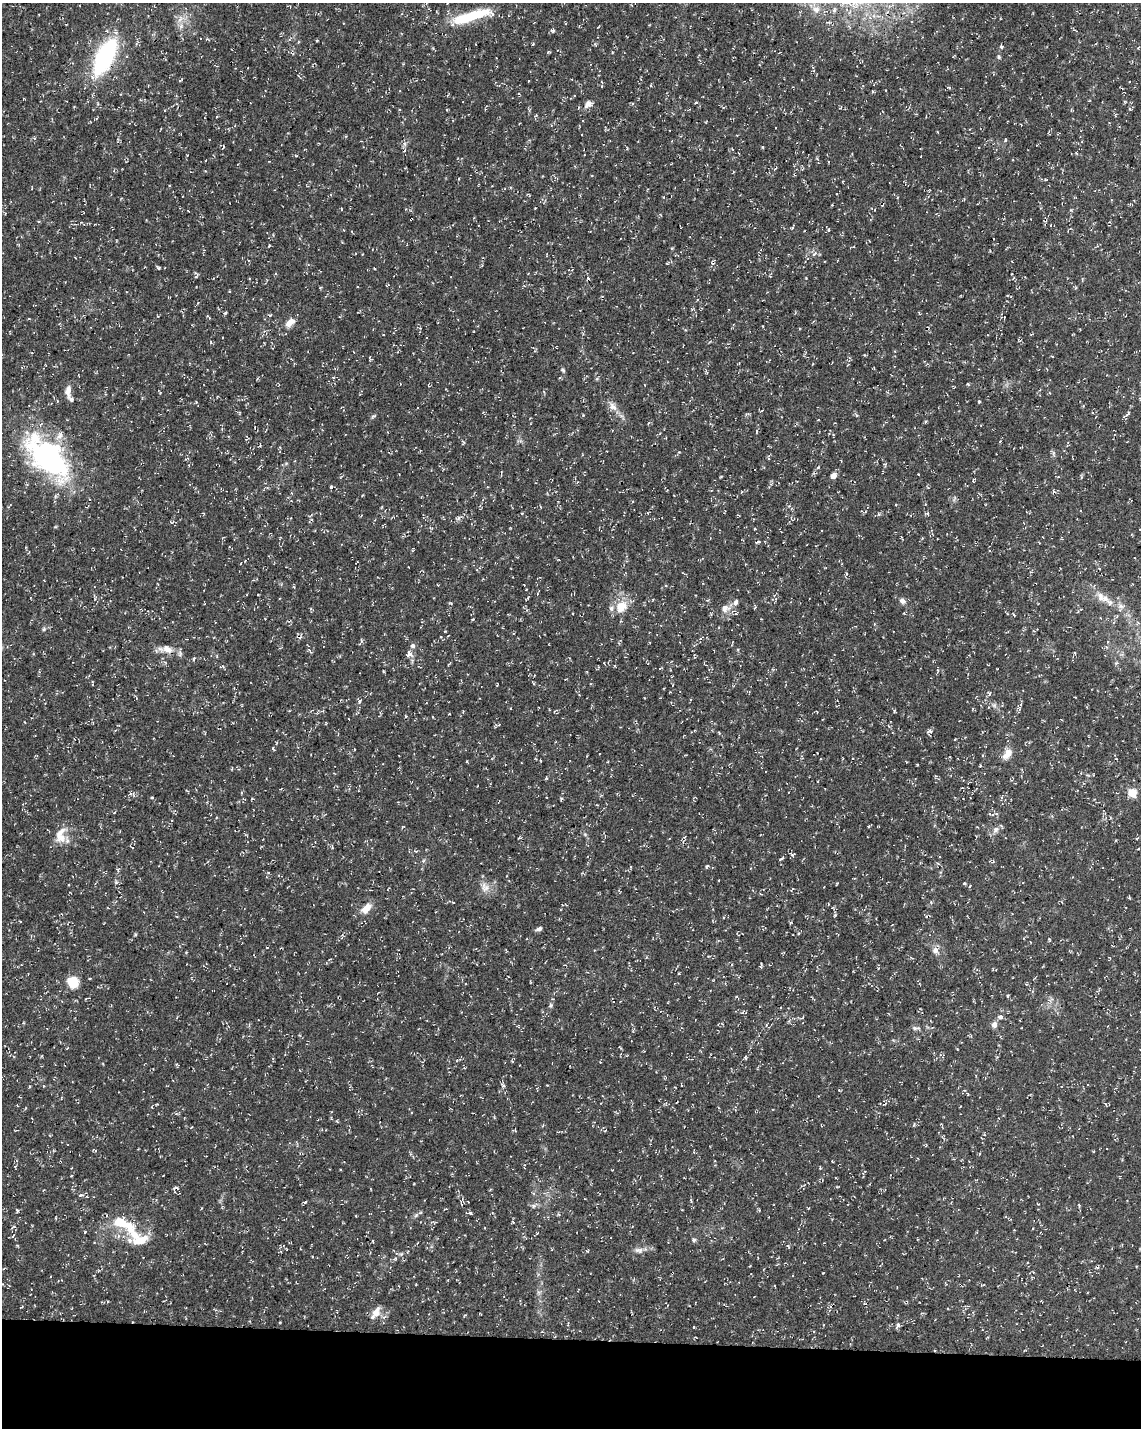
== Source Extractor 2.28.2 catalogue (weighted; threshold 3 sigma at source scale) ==
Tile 10 of 4 x 3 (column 2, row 3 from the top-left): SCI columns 1153-2291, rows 294-1719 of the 4576 x 4806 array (HDU 1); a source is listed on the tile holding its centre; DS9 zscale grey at full resolution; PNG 1143 x 1430 px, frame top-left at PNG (2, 3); no overlay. Shown black and unused: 6% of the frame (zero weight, under 3 of 4 exposures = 1% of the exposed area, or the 3 px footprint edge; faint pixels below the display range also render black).
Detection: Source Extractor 2.28.2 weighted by HDU 2 'WHT'; one run over the whole footprint, this tile lists its part. Background 0.0123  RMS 0.0021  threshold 0.00948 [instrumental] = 3 sigma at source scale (4.5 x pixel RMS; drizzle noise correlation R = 1.50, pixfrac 1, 0.0396/0.0396 arcsec/px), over >= 5 px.
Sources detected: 228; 1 inside a brighter object's white glare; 12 cosmic-ray / hot-pixel residue — not listed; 8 inside a brighter listed object's ellipse — not listed separately; the other 207 listed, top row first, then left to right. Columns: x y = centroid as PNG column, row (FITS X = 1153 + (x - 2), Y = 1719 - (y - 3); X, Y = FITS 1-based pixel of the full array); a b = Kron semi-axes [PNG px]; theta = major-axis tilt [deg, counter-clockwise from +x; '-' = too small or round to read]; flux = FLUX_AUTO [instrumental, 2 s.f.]
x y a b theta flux
816 9 10 9 - 1.6
834 10 6 6 - 0.5
492 14 18 8 -39 1.3
180 18 11 7 66 1.3
463 19 28 11 14 7.3
553 30 6 5 - 0.39
317 40 3 3 - 0.19
533 44 4 3 - 0.21
1001 46 5 4 - 0.42
1138 48 4 3 - 0.28
612 51 4 2 - 0.16
105 57 29 12 63 33
999 57 6 5 - 0.32
528 81 3 2 - 0.14
651 85 5 3 - 0.21
949 87 5 3 - 0.23
121 94 4 2 - 0.15
696 102 4 3 - 0.25
588 104 14 9 27 1.2
1129 109 5 3 - 0.2
217 116 3 2 - 0.2
551 125 4 3 - 0.18
1049 131 4 3 - 0.2
938 132 3 2 - 0.16
1005 140 5 4 - 0.25
223 147 4 3 - 0.18
763 147 5 3 - 0.2
1076 153 4 3 - 0.23
296 156 5 3 - 0.18
269 161 3 2 - 0.14
1045 180 5 3 - 0.21
842 182 3 2 - 0.17
169 185 3 2 - 0.18
832 205 3 3 - 0.14
411 219 3 2 - 0.16
792 227 6 4 65 0.25
828 230 5 3 - 0.23
269 246 4 2 - 0.16
854 247 3 2 - 0.15
814 254 6 4 44 0.41
158 268 7 3 -41 0.29
374 268 3 2 - 0.15
196 273 10 3 -49 0.31
588 278 4 3 - 0.23
197 303 4 3 - 0.16
225 313 4 3 - 0.35
269 315 4 3 - 0.3
290 323 15 8 39 1.6
383 335 3 2 - 0.14
1052 356 4 2 - 0.15
563 370 7 5 -41 0.33
597 379 5 4 - 0.25
968 384 5 3 - 0.19
953 387 4 3 - 0.18
68 391 15 7 89 1.5
979 402 4 3 - 0.24
613 406 15 8 -51 1.5
1128 413 12 3 54 0.49
856 415 4 4 - 0.28
374 416 8 3 26 0.29
926 422 4 3 - 0.29
833 435 4 4 - 0.21
1000 441 4 2 - 0.16
280 447 5 3 - 0.21
48 458 56 28 -47 44
918 474 3 2 - 0.15
833 476 5 5 - 1.6
974 480 6 3 41 0.29
267 487 5 3 - 0.2
331 487 5 4 - 0.26
221 489 3 3 - 0.15
954 498 8 4 81 0.39
9 506 7 3 45 0.23
203 513 4 3 - 0.18
522 513 3 3 - 0.19
927 513 7 3 0 0.29
458 518 7 4 89 0.41
791 519 6 2 -69 0.17
172 522 6 4 18 0.27
755 529 4 2 - 0.18
757 542 7 3 21 0.31
746 564 3 2 - 0.14
846 574 5 3 - 0.29
438 585 3 2 - 0.14
526 589 3 3 - 0.16
1100 596 14 9 -67 1.9
527 598 6 2 55 0.23
653 600 4 3 - 0.17
902 601 8 6 -28 0.87
736 602 6 5 - 1
1121 606 10 6 -8 0.88
621 607 17 13 46 3.9
755 607 5 3 - 0.21
725 608 12 11 - 1.7
311 609 4 3 - 0.2
736 613 6 6 - 0.42
1014 615 4 2 - 0.19
265 619 3 2 - 0.11
761 619 3 2 - 0.14
44 629 5 5 - 0.31
448 636 3 2 - 0.12
361 642 8 3 59 0.35
413 646 6 6 - 0.57
167 649 15 9 -27 2
409 654 8 7 - 1.1
193 659 5 3 - 0.21
383 671 3 2 - 0.19
92 683 6 2 -87 0.19
533 683 7 3 -57 0.22
670 692 3 2 - 0.13
990 693 5 3 - 0.25
359 701 5 5 - 0.36
1019 707 7 5 -66 0.4
894 711 5 3 - 0.21
406 716 4 4 - 0.25
326 723 5 3 - 0.16
498 725 7 4 13 0.31
929 731 8 5 15 0.52
273 748 5 3 - 0.22
1008 753 14 8 50 2
917 764 4 2 - 0.15
232 769 4 3 - 0.17
546 778 5 3 - 0.18
1132 793 5 5 - 7.5
152 797 5 3 - 0.21
1001 798 5 3 - 0.24
561 799 5 4 - 0.25
114 813 4 2 - 0.18
991 814 10 4 -17 0.4
996 830 9 7 47 0.87
62 838 14 11 51 2.4
1137 838 5 3 - 0.18
332 847 5 4 - 0.25
793 854 8 4 21 0.29
781 858 7 3 37 0.28
938 864 6 4 -3 0.33
707 866 6 3 44 0.24
719 880 2 2 - 0.14
116 882 6 4 19 0.32
964 883 4 3 - 0.29
486 888 13 9 29 1.6
1129 898 4 3 - 0.24
453 902 4 2 - 0.16
931 902 5 4 - 0.26
366 908 11 7 47 2.6
835 915 4 3 - 0.2
928 916 6 3 14 0.32
790 923 5 3 - 0.21
1130 928 3 2 - 0.15
539 929 8 5 21 0.56
1049 939 4 3 - 0.24
935 950 8 8 - 1
761 966 5 3 - 0.28
28 974 2 2 - 0.12
679 974 4 2 - 0.15
90 979 4 2 - 0.19
73 982 12 10 -51 4
1007 996 5 3 - 0.18
86 999 4 3 - 0.19
1050 1000 8 8 - 0.92
551 1005 6 6 - 0.37
1000 1017 9 5 -7 0.49
994 1025 8 7 - 0.96
916 1028 14 5 -2 0.77
644 1051 3 2 - 0.13
943 1056 7 3 58 0.26
600 1062 3 3 - 0.13
176 1064 4 4 - 0.27
503 1085 6 5 - 0.43
547 1085 3 3 - 0.21
29 1087 4 3 - 0.22
968 1094 5 3 - 0.18
17 1105 4 2 - 0.15
16 1130 4 2 - 0.13
514 1130 8 2 -15 0.2
605 1131 4 2 - 0.14
832 1161 3 2 - 0.17
15 1166 4 3 - 0.24
820 1168 4 3 - 0.18
865 1172 5 2 - 0.19
71 1176 3 3 - 0.18
81 1195 6 3 21 0.27
462 1201 11 4 72 0.39
305 1202 4 3 - 0.32
1079 1205 5 4 - 0.21
534 1206 7 5 22 0.53
201 1208 3 2 - 0.17
17 1210 5 3 - 0.23
470 1213 4 4 - 0.37
416 1215 7 4 45 0.44
356 1216 2 2 - 0.17
513 1222 5 3 - 0.19
121 1223 21 13 -18 5.2
13 1227 7 2 30 0.2
85 1232 3 3 - 0.16
537 1233 4 3 - 0.16
890 1237 4 3 - 0.19
140 1240 23 12 16 3.9
694 1240 6 6 - 0.41
372 1241 4 3 - 0.18
788 1246 6 3 -37 0.22
639 1250 13 7 -6 1
401 1254 6 4 44 0.31
1097 1267 6 4 1 0.28
376 1313 18 8 57 1.6
897 1325 7 4 65 0.74
694 1327 3 2 - 0.17
Overlapping masked pixels (flux is a lower limit): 3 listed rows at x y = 411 219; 48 458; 928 916
Isophote crosses this tile's border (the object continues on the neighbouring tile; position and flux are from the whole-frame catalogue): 1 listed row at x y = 463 19
Unlisted compact peaks at least as high as the median listed source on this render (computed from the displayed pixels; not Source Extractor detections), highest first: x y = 583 415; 587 1251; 1071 210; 806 278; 473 619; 451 603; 745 1058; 445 631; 994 705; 914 1125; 679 452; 1116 663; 467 761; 585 834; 595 44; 187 155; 196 402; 808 1208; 423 861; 627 148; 449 714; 286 463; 211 342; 615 666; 970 886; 157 1104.